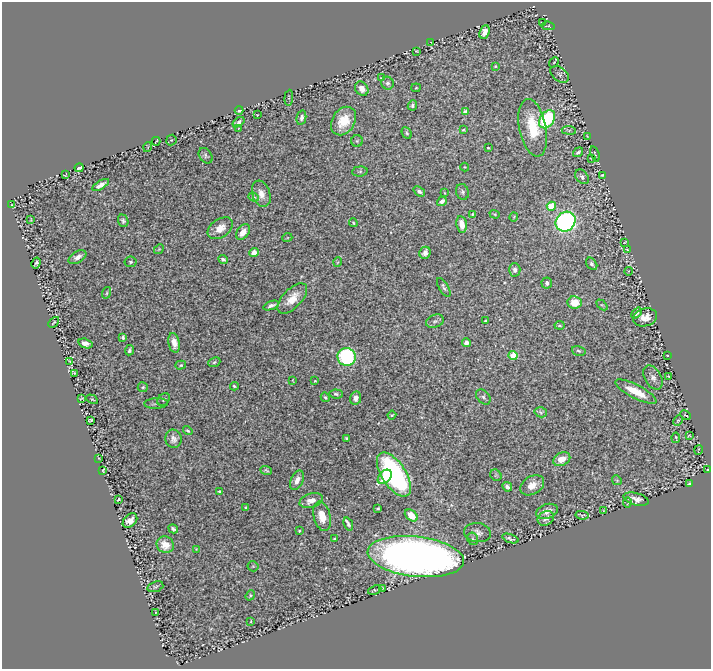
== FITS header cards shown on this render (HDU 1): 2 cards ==
NAXIS1  =                  709
NAXIS2  =                  667

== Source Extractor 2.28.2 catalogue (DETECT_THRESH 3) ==
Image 709 x 667 px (HDU 1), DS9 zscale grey, 1 PNG px = 1 image px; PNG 713 x 671 px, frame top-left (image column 1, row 667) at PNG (2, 2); each listed source drawn as its Kron ellipse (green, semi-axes under 4 px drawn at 4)
Background 1.29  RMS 0.02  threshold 0.0596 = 3 sigma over >= 5 px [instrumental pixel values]
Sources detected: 171; all 171 listed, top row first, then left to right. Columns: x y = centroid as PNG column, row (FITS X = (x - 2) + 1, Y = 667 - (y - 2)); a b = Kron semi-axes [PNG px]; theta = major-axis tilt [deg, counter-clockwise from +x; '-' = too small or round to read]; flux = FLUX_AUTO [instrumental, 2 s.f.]
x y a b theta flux
542 23 4 2 - 1
548 26 7 3 -5 1.3
485 32 7 4 66 9.9
431 42 3 2 - 1
417 51 3 2 - 1.1
554 62 5 3 - 1.3
495 66 3 2 - 1.3
560 74 10 6 -38 3.1
381 78 4 3 - 1
387 83 6 6 - 3.2
416 88 5 4 - 1.4
362 89 7 6 - 8.7
289 98 8 3 85 1.2
412 105 5 4 - 3.3
239 110 4 3 - 2.7
466 112 4 4 - 11
257 115 3 2 - 0.97
301 118 7 4 78 4.5
547 119 10 7 54 140
343 121 15 11 56 31
239 122 7 3 37 3.3
533 128 29 13 -79 58
239 129 3 2 - 0.78
463 130 4 3 - 1.5
569 130 7 3 -7 2.1
407 133 6 4 -64 2.4
587 136 3 2 - 1.1
171 140 5 5 - 1.4
156 141 4 2 - 1.1
357 141 6 6 - 2.2
148 147 5 3 - 0.98
488 148 3 2 - 1.3
578 152 5 3 - 2.9
595 154 8 2 -72 1.1
206 156 8 6 -54 3.1
591 158 3 2 - 0.88
465 167 4 4 - 1.1
79 168 5 3 - 3.9
360 171 8 5 5 2.3
65 175 4 2 - 0.89
602 176 4 3 - 1.6
582 177 8 5 -50 3.5
101 185 9 4 30 8.2
419 191 6 4 -36 4.1
462 192 8 6 -75 3.5
445 193 3 2 - 0.79
261 194 13 9 -71 13
254 197 5 4 - 1.7
442 201 5 4 - 4.9
12 205 3 3 - 0.98
551 206 4 4 - 50
472 214 3 3 - 1.2
495 214 5 4 - 1.3
514 217 4 3 - 1.1
31 220 3 3 - 1.3
123 221 6 5 - 3.2
566 222 10 9 - 380
353 223 4 3 - 1.7
462 224 8 5 -80 14
220 228 14 9 34 15
243 232 8 5 52 14
287 238 5 3 - 1.3
625 242 3 2 - 1
159 249 5 4 - 1.6
627 250 3 2 - 1
254 252 5 4 - 10
425 253 6 5 - 6.2
77 257 10 5 30 7.6
223 259 5 3 - 3.3
131 262 6 5 - 2.4
338 262 5 3 - 1.1
36 263 6 3 61 2.6
592 264 7 5 -54 4
515 270 7 5 -88 5.1
629 271 4 2 - 1.6
547 283 5 5 - 4.2
444 287 10 4 -59 2.9
107 293 6 3 72 1.7
292 298 19 9 46 20
574 303 7 6 - 22
271 305 8 4 20 4.1
602 305 6 4 -43 1.8
636 313 6 4 47 3.9
645 317 12 9 14 13
435 321 9 6 20 4
486 321 4 3 - 1.9
54 322 6 3 46 0.92
559 325 5 4 - 2.3
123 337 4 3 - 3.1
85 343 7 4 -17 8.7
174 343 10 5 -80 11
466 343 4 4 - 5.4
130 350 5 3 - 2.8
579 351 7 5 -17 2.4
513 355 4 4 - 44
667 355 3 2 - 0.78
347 357 9 9 - 150
70 361 4 2 - 1.1
214 362 6 4 24 2.5
181 365 5 4 - 1.8
74 373 4 2 - 1.6
669 376 3 2 - 0.99
653 377 13 8 -59 6
293 380 4 2 - 0.98
315 381 3 2 - 1.1
234 386 4 3 - 1.7
143 387 5 5 - 1.7
636 392 23 6 -27 28
336 394 7 4 -4 3.1
325 397 5 4 - 1.8
483 397 8 6 -47 3.5
356 398 7 5 77 7.4
82 399 4 2 - 1
92 399 6 4 -29 1.5
164 400 7 5 45 2.5
156 403 12 5 3 3.6
541 412 6 5 - 2.2
392 415 4 3 - 1.3
685 415 5 2 - 1.2
91 420 4 3 - 2
678 420 5 3 - 1.1
188 431 5 3 - 1.9
689 436 3 2 - 1
346 438 3 3 - 1.5
676 438 5 2 - 1.4
174 439 9 8 - 6.9
698 450 5 2 - 0.77
99 458 3 2 - 1.2
562 459 9 6 27 19
103 470 4 2 - 1.1
266 470 6 4 -23 2.6
707 470 2 2 - 1.1
394 475 25 12 -57 340
496 475 6 5 - 2
385 477 8 5 48 18
297 480 10 6 64 10
617 480 5 4 - 1.6
689 484 4 3 - 2.2
532 485 13 9 31 14
507 487 5 3 - 4.5
219 491 3 3 - 1.8
118 499 3 3 - 2
636 499 13 6 -14 8
311 500 12 7 18 10
627 502 5 2 - 1.8
246 508 3 2 - 1.4
378 508 3 3 - 1.9
547 511 11 7 18 10
604 511 4 2 - 1.1
411 515 7 5 -39 23
582 515 6 3 -10 2.1
322 516 15 8 -76 22
546 518 8 7 - 6.8
130 521 8 6 45 10
348 524 7 4 -69 3.6
173 529 5 4 - 3.5
299 531 3 2 - 1.3
477 533 13 9 -9 8.9
510 538 8 4 -18 3.3
334 539 3 3 - 2.1
473 539 6 5 - 3
165 545 9 8 - 19
196 549 3 2 - 1.1
416 556 48 20 -6 1300
253 566 5 5 - 1.7
155 587 8 5 17 2.3
383 588 4 2 - 1.4
375 590 7 2 22 2
250 595 5 4 - 1.6
156 612 3 2 - 0.93
251 621 4 2 - 1